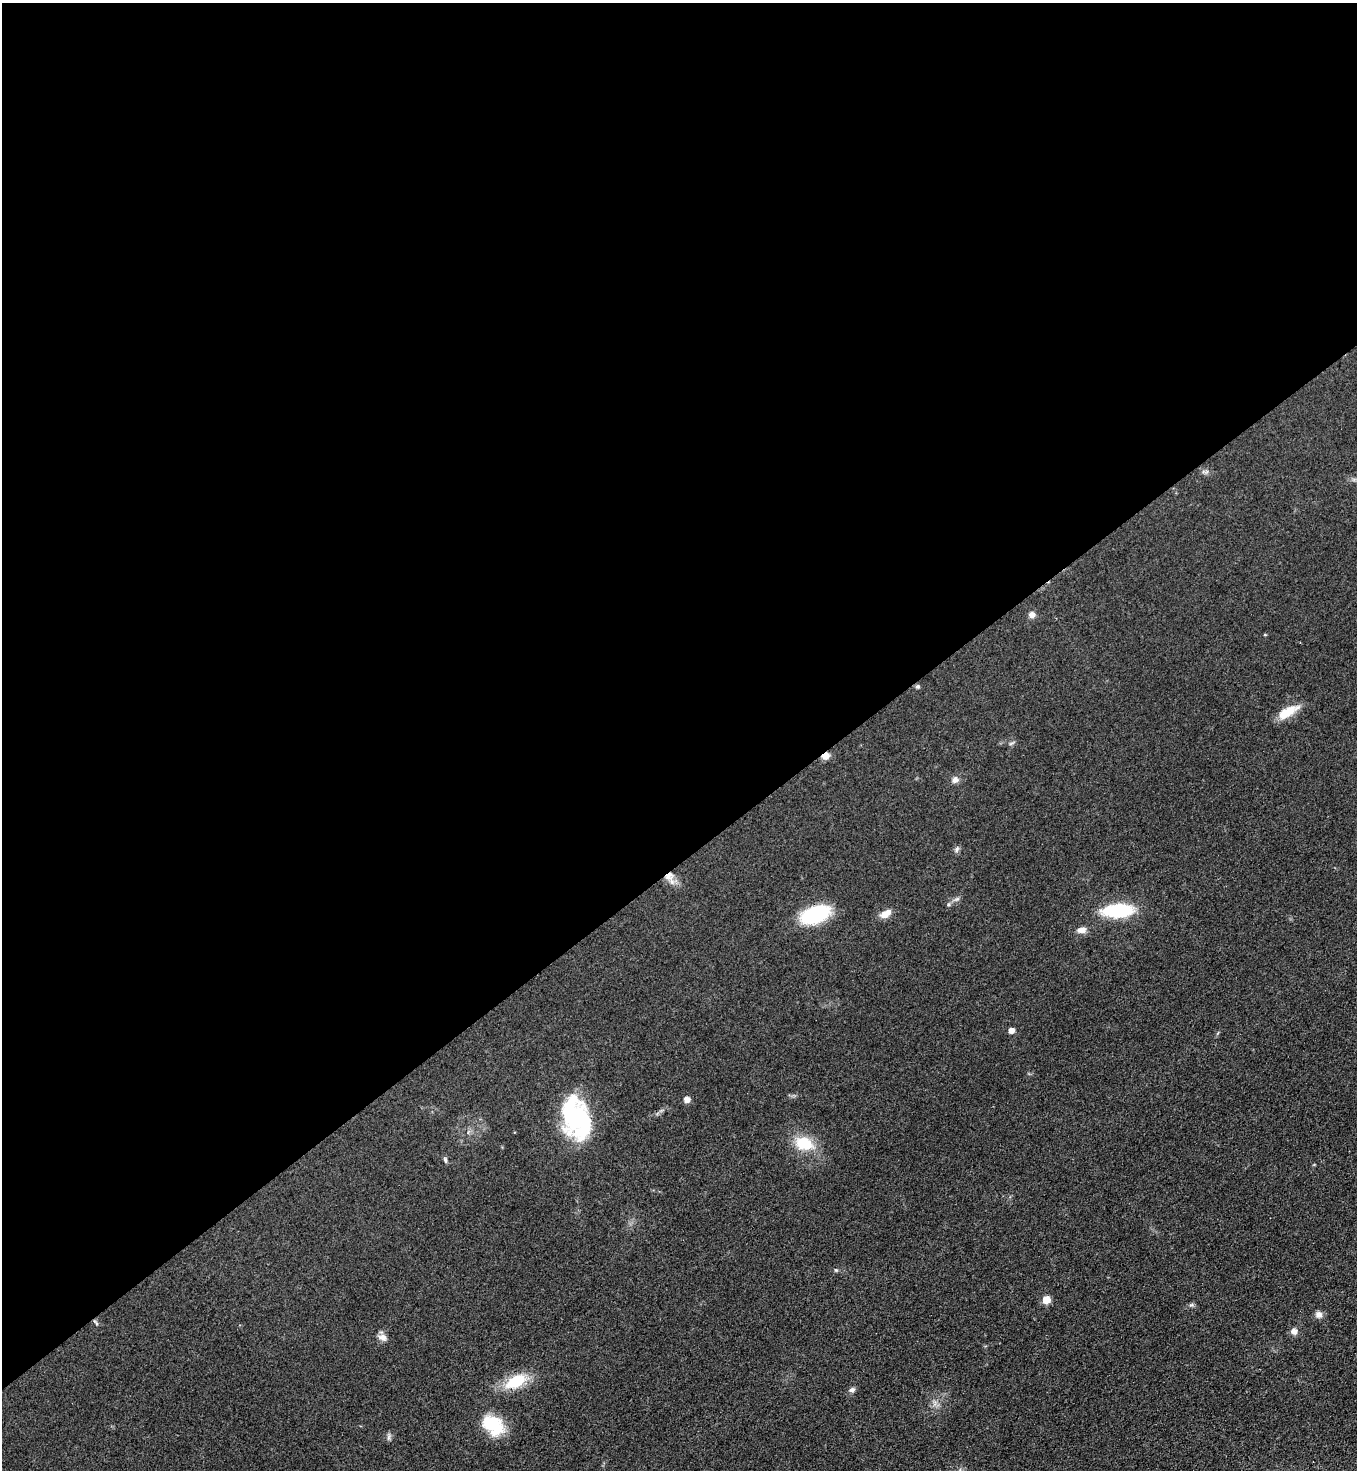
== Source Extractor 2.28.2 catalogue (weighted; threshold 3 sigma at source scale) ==
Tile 2 of 4 x 4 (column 2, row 1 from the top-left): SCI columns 1670-3024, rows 4428-5895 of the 5908 x 5918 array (HDU 1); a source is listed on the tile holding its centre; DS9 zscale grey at full resolution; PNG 1359 x 1472 px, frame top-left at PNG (2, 3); no overlay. Shown black and unused: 59% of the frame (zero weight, under 3 of 4 exposures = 3% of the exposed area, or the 3 px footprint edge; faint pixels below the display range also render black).
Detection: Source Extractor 2.28.2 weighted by HDU 2 'WHT'; one run over the whole footprint, this tile lists its part. Background 0.0764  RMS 0.0072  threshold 0.0324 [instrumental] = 3 sigma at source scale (4.5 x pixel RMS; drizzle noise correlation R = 1.50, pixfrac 1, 0.05/0.05 arcsec/px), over >= 5 px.
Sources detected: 34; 2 inside a brighter object's white glare — not listed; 1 inside a brighter listed object's ellipse — not listed separately; the other 31 listed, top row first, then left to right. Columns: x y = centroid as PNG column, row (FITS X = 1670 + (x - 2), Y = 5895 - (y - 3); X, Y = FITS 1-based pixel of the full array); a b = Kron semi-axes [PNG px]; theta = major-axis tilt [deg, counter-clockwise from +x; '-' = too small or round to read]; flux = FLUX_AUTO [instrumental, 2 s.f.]
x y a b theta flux
1032 615 7 7 - 3.9
1265 635 5 3 - 0.62
917 686 6 6 - 1.3
1288 712 28 10 30 14
1011 743 7 4 19 1.2
826 756 9 7 28 5.3
955 780 9 8 - 3.3
957 849 10 5 76 1.8
670 877 18 10 -61 8.1
957 899 7 4 44 1.7
948 905 6 5 - 1.2
1118 910 30 12 3 49
815 914 22 12 19 65
884 914 11 9 42 5.3
1082 930 12 7 5 4.3
1011 1031 5 5 - 5.1
687 1099 7 7 - 3.3
577 1118 42 26 71 67
804 1143 23 17 -15 22
445 1160 8 5 -78 1.5
836 1270 5 5 - 0.87
1046 1300 5 5 - 19
1191 1305 6 5 - 1.3
1319 1315 9 8 - 3.6
96 1323 10 3 -50 1.1
1294 1331 8 8 - 3.7
383 1337 12 8 -20 4
516 1381 24 13 26 26
852 1390 7 6 - 2.4
493 1425 26 18 -39 29
389 1437 9 4 82 1.7
Overlapping masked pixels (flux is a lower limit): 2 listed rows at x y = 826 756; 670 877